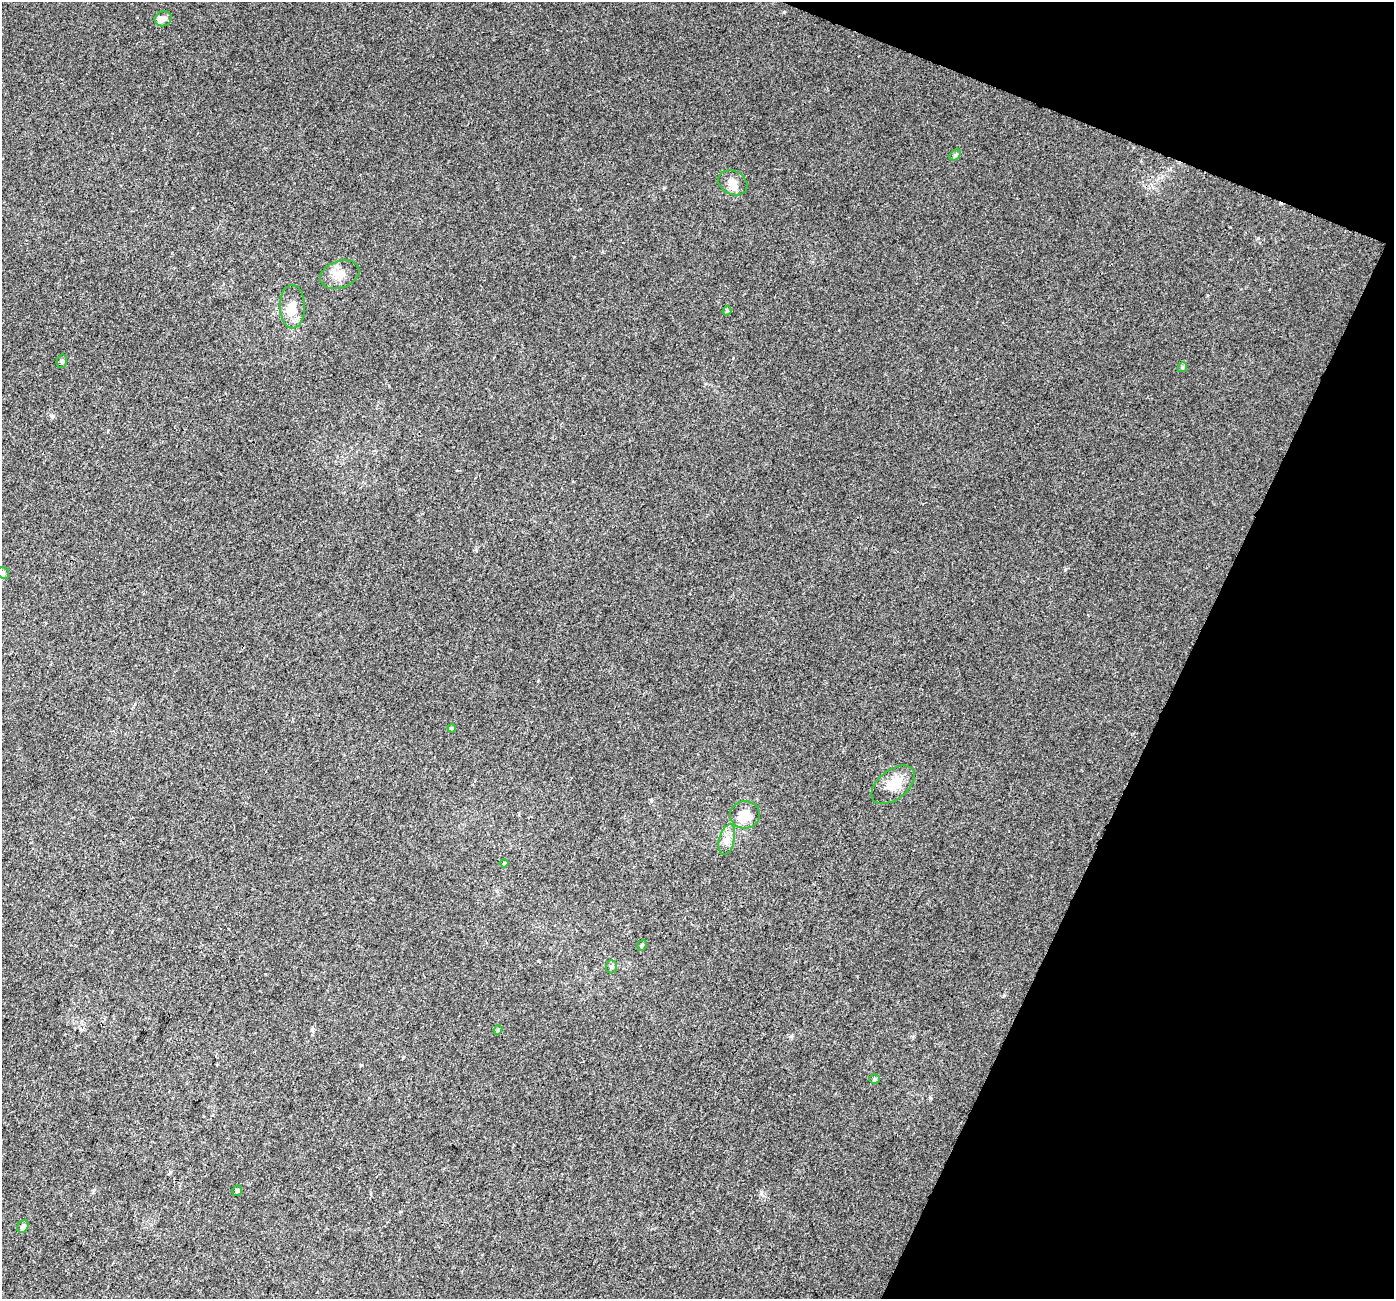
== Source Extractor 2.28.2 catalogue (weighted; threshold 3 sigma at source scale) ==
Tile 8 of 4 x 4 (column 4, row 2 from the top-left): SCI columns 4208-5599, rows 2923-4219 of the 5625 x 5778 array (HDU 1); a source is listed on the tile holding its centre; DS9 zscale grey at full resolution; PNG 1396 x 1301 px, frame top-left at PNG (2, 2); each listed source drawn as its Kron ellipse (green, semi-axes under 4 px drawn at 4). Shown black and unused: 19% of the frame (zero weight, under 3 of 4 exposures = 5% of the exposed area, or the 3 px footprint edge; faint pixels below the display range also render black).
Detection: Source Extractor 2.28.2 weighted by HDU 2 'WHT'; one run over the whole footprint, this tile lists its part. Background 0.00162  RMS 0.0036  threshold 0.0163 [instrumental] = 3 sigma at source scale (4.5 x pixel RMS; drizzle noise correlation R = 1.50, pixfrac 1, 0.0396/0.0396 arcsec/px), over >= 5 px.
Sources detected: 22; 2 inside a brighter listed object's ellipse — not listed separately; the other 20 listed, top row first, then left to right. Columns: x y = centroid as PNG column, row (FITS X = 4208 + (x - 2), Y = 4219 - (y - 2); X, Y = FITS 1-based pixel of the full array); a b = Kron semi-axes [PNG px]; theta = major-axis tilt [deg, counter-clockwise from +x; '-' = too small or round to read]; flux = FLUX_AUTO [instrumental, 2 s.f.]
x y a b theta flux
163 19 9 7 23 1.7
955 155 6 4 45 0.63
733 183 15 12 -27 3.5
340 275 20 13 19 4.5
292 307 22 12 -89 4.8
727 311 5 4 - 0.5
62 361 7 5 76 0.7
1182 367 5 4 - 0.54
3 573 7 5 -44 0.67
452 728 4 4 - 0.46
893 785 25 14 38 6
745 815 15 13 5 5.7
727 840 16 7 75 2.8
504 863 4 4 - 0.44
642 945 6 4 72 0.57
611 967 7 5 89 0.77
498 1030 5 4 - 0.49
875 1079 5 5 - 0.51
237 1191 5 4 - 0.58
23 1226 7 5 59 1
Unlisted compact peaks at least as high as the median listed source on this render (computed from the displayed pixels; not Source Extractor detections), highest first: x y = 1065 570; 53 416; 784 12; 930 1098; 1258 238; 1004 995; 761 1194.